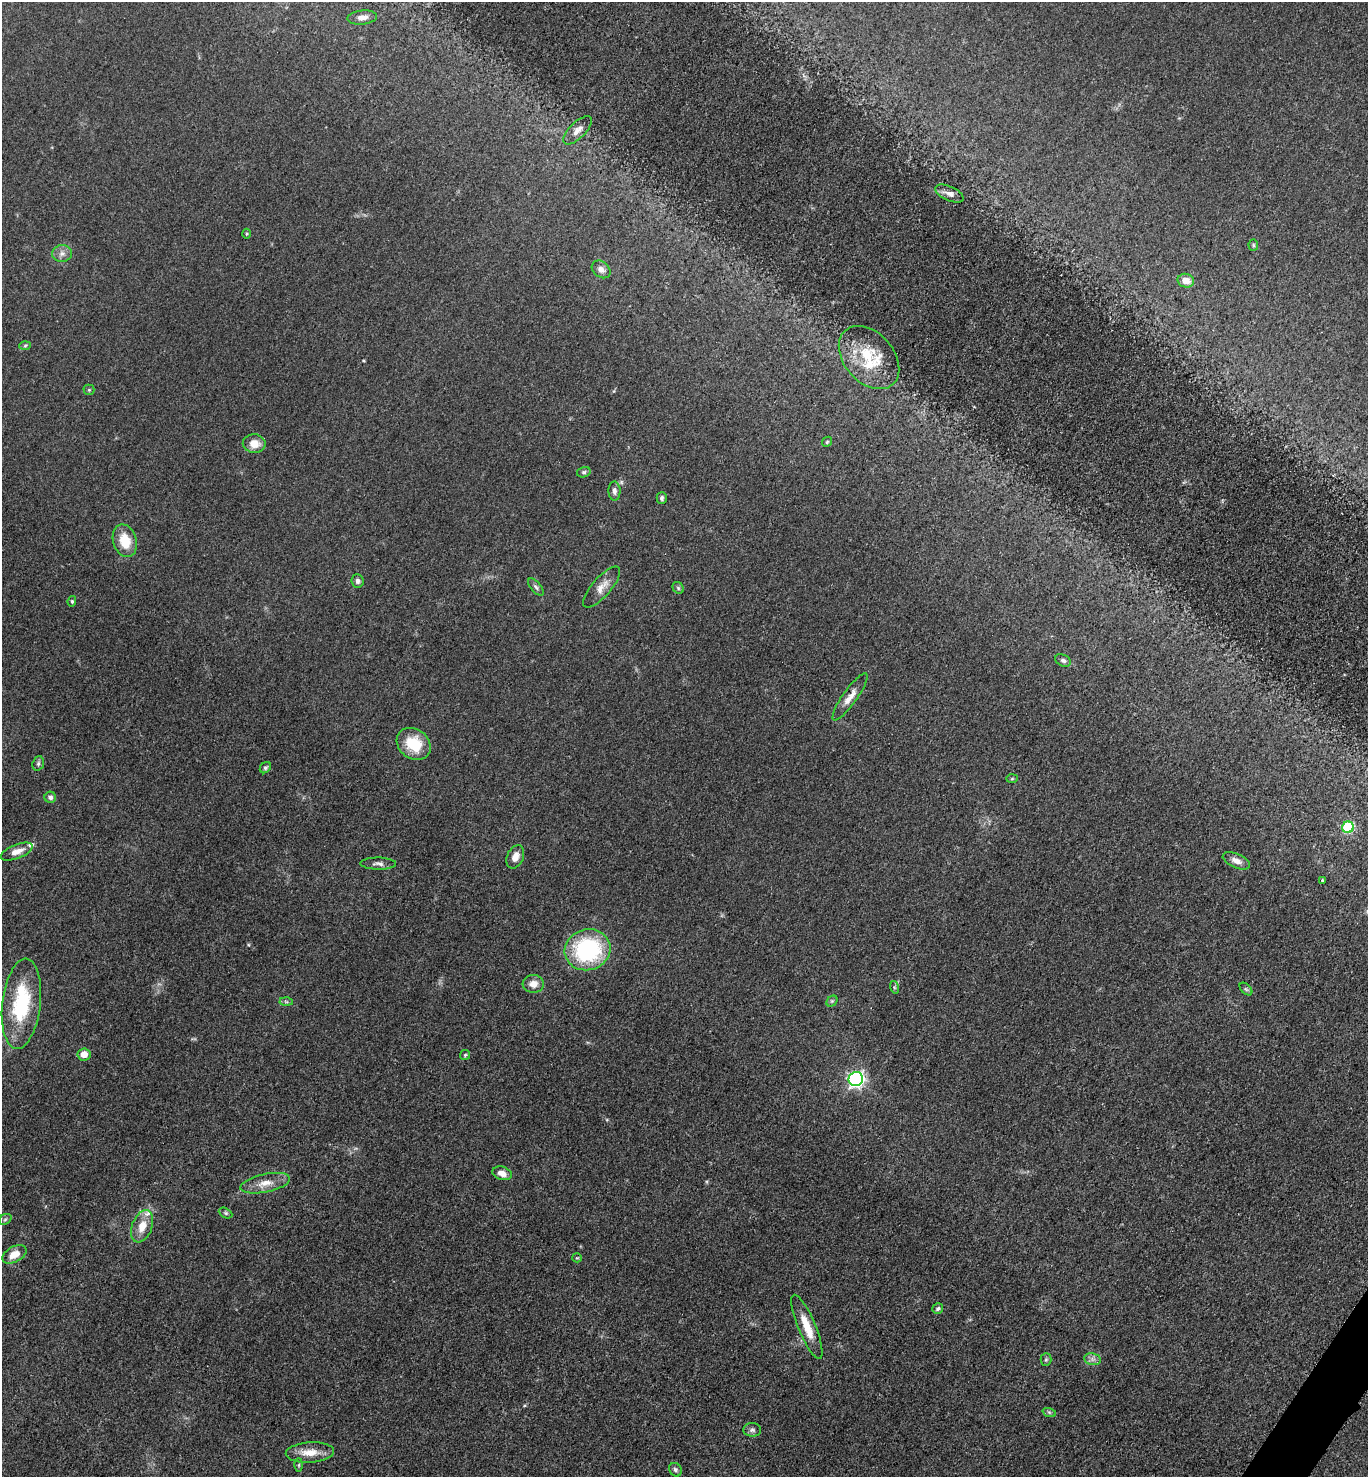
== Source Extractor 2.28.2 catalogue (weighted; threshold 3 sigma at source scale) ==
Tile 6 of 4 x 4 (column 2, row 2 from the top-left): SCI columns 1669-3034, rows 2964-4438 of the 5928 x 5924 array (HDU 1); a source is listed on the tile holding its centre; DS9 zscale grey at full resolution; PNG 1370 x 1479 px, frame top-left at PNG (2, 2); each listed source drawn as its Kron ellipse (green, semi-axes under 4 px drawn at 4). Shown black and unused: <1% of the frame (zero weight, under 3 of 5 exposures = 1% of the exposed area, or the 3 px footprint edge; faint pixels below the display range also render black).
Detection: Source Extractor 2.28.2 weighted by HDU 2 'WHT'; one run over the whole footprint, this tile lists its part. Background 0.0496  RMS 0.0058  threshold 0.0261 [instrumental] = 3 sigma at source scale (4.5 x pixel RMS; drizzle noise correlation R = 1.50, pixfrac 1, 0.05/0.05 arcsec/px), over >= 5 px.
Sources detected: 63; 2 inside a brighter listed object's ellipse — not listed separately; the other 61 listed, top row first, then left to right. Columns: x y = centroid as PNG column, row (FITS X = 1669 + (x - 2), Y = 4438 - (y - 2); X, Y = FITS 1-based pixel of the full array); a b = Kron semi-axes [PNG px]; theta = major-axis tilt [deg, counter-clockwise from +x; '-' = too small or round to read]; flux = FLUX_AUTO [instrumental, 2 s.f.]
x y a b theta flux
362 17 15 7 6 3.8
578 130 18 8 44 4.2
949 194 15 7 -24 3.2
246 234 5 3 - 0.62
1253 245 5 5 - 0.88
62 254 10 8 0 3.2
601 269 10 7 -38 3
1186 281 8 7 - 6.1
25 345 6 4 3 0.8
869 358 36 25 -48 30
89 390 5 5 - 0.82
827 442 5 4 - 0.75
254 444 11 9 -7 7.3
584 472 7 5 15 1.1
614 491 9 6 -88 2.2
662 498 6 5 - 1.4
125 541 16 11 -73 13
358 581 7 6 - 1.7
536 587 10 5 -50 1.5
602 587 26 9 49 6.2
678 588 6 5 - 0.88
72 601 5 4 - 0.88
1063 660 8 5 -26 1.6
850 697 28 7 55 5.9
414 744 18 14 -38 18
38 763 7 5 70 1.3
265 768 6 5 - 1
1012 779 6 4 2 0.82
50 797 6 5 - 1.9
1348 827 6 5 - 50
17 851 17 7 21 5.3
515 857 12 8 66 4.4
1236 861 14 7 -23 4.1
378 864 18 6 -1 2.6
1322 880 3 3 - 1
588 950 23 20 16 68
533 984 10 9 - 4.9
894 987 6 4 -72 0.87
1246 989 7 4 -45 1.1
832 1001 6 5 - 0.98
286 1002 6 4 -3 0.91
21 1004 45 19 83 45
84 1054 6 6 - 5.7
465 1055 5 5 - 0.82
856 1079 7 7 - 180
502 1173 10 6 -16 4.5
265 1183 25 9 12 7.3
226 1213 7 4 -27 1
5 1219 7 5 30 1.1
142 1226 17 10 69 8.7
14 1254 13 7 28 6.9
577 1258 5 4 - 0.61
938 1309 6 5 - 1.4
807 1327 34 9 -68 11
1092 1359 8 6 -11 2.1
1046 1360 6 5 - 1
1049 1412 7 4 -19 1
752 1430 9 7 -4 1.7
310 1452 24 10 4 8.6
299 1465 6 4 89 0.96
675 1470 7 6 - 1.5